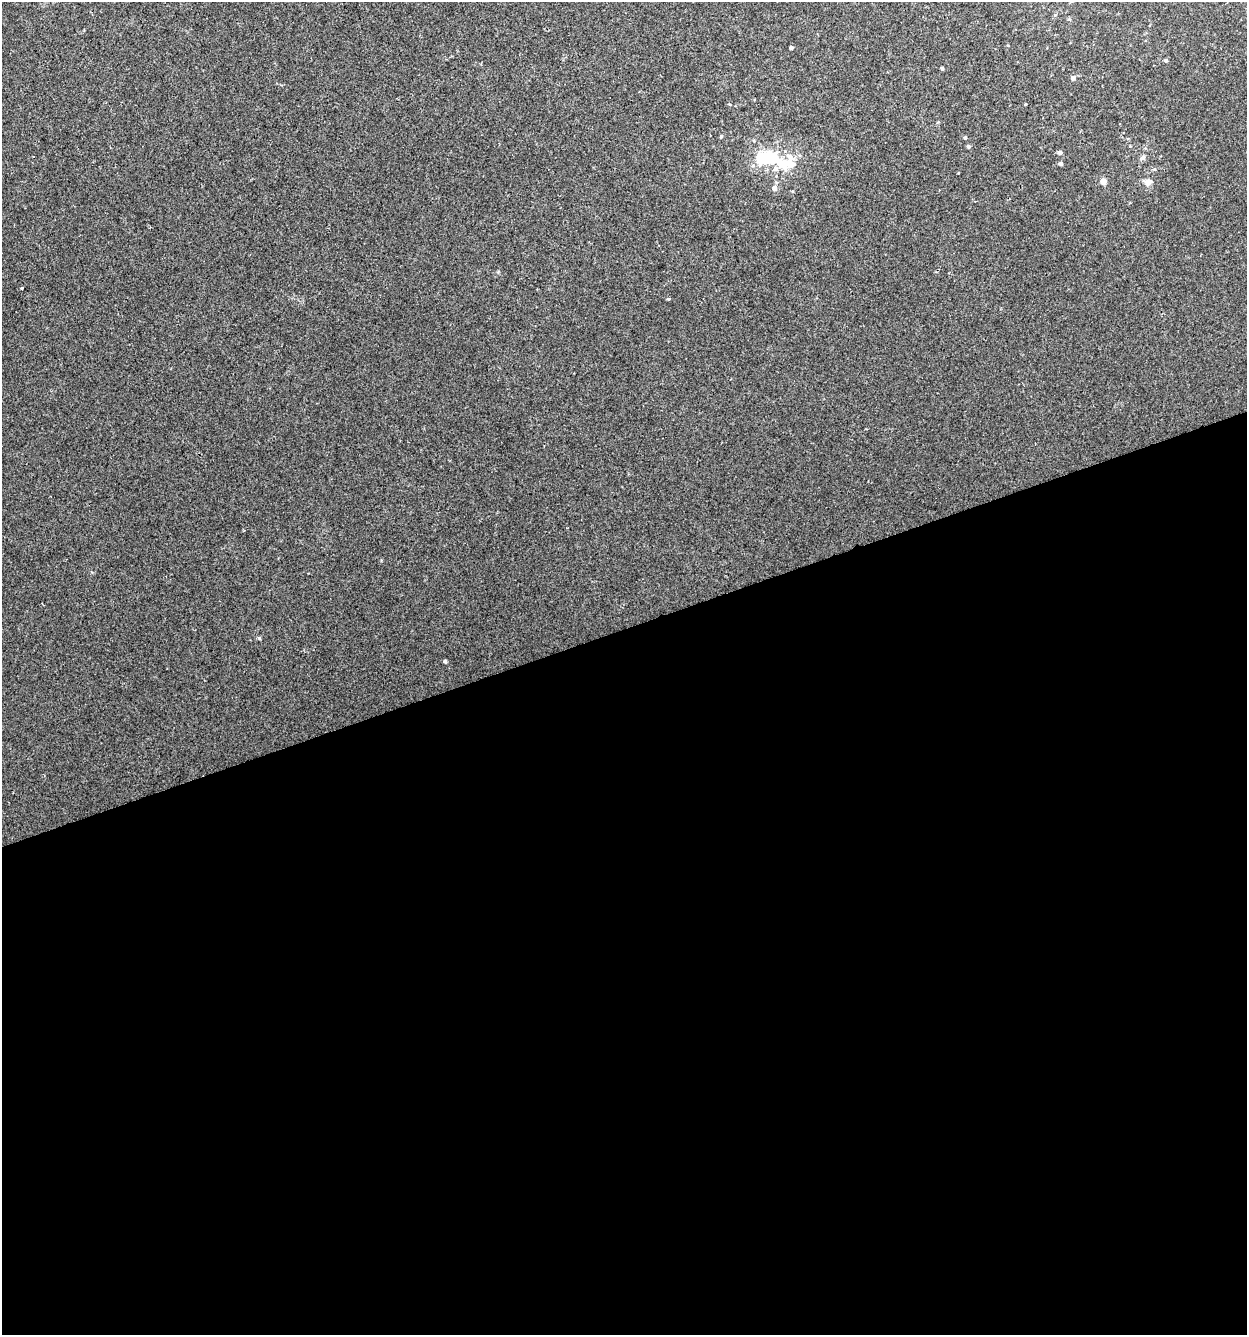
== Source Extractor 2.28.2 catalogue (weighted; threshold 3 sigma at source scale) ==
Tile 15 of 4 x 4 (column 3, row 4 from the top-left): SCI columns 2549-3793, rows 1-1333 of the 5150 x 5332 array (HDU 1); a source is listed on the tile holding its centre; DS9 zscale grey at full resolution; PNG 1249 x 1337 px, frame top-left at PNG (2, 2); no overlay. Shown black and unused: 53% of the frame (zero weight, under 2 of 3 exposures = <1% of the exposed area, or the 3 px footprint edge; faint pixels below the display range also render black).
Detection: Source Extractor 2.28.2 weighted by HDU 2 'WHT'; one run over the whole footprint, this tile lists its part. Background 0.00751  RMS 0.0053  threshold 0.0239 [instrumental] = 3 sigma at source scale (4.5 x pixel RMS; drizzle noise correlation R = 1.50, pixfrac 1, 0.0396/0.0396 arcsec/px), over >= 5 px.
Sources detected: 23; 1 inside a brighter object's white glare — not listed; the other 22 listed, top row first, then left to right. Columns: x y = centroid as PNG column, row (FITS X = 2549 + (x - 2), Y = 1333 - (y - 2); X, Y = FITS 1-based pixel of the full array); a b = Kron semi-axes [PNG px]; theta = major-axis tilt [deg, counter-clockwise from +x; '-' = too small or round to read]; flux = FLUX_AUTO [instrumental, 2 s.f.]
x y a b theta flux
1055 15 5 4 - 0.59
1069 19 5 4 - 0.73
791 48 4 4 - 1
1166 60 4 4 - 0.92
942 68 4 3 - 0.71
1073 78 6 5 - 1.2
1025 104 4 2 - 0.39
721 137 5 4 - 0.7
965 138 4 3 - 0.76
968 146 4 4 - 1.1
1060 152 6 4 -2 1.5
764 157 15 10 19 24
1143 158 7 6 - 1.4
786 164 39 20 -3 20
1061 164 4 4 - 1.4
1103 181 6 6 - 3
1148 182 12 8 -5 2.7
774 188 5 5 - 2.8
22 288 3 3 - 1.4
668 299 4 3 - 0.78
259 638 5 4 - 0.58
445 661 4 3 - 0.95